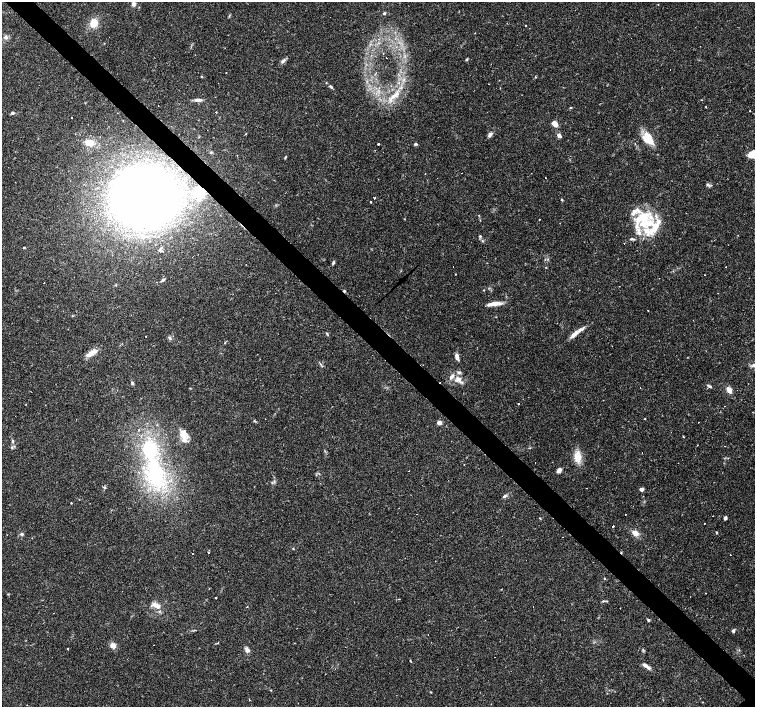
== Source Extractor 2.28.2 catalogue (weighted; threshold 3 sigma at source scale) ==
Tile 11 of 4 x 4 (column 3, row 3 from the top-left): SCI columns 3011-4515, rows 1563-2972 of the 6021 x 6009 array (HDU 1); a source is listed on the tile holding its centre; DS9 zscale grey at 2 x 2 block average (1 PNG px = mean of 2 x 2 image px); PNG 757 x 709 px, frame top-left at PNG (2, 2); no overlay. Shown black and unused: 4% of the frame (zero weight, under 2 of 3 exposures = <1% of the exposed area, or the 3 px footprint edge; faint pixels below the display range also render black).
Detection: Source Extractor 2.28.2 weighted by HDU 2 'WHT'; one run over the whole footprint, this tile lists its part. Background 0.0388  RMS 0.0031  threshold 0.0141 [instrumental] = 3 sigma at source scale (4.5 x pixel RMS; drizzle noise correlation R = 1.50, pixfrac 1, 0.0396/0.0396 arcsec/px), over >= 5 px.
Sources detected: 168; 30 cosmic-ray / hot-pixel residue — not listed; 21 inside a brighter listed object's ellipse — not listed separately; the other 117 listed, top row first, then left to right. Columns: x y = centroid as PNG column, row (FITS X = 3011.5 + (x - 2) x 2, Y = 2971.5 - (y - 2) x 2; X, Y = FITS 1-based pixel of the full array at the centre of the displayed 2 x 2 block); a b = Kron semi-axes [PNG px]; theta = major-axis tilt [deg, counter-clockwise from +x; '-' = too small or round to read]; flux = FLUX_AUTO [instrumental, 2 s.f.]
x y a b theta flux
134 4 6 5 - 2.3
384 13 3 3 - 0.92
94 23 10 7 57 9.1
526 25 2 2 - 0.33
6 37 6 5 - 2
631 38 2 2 - 0.34
379 39 2 2 - 0.57
466 59 4 3 - 0.8
283 61 7 4 42 2
226 72 2 2 - 0.36
202 76 3 2 - 0.53
326 83 3 2 - 0.4
331 87 4 3 - 0.94
392 97 12 4 45 5.1
197 100 7 5 -16 2.5
701 100 2 2 - 0.34
705 107 2 2 - 0.38
570 108 4 2 - 0.47
750 111 2 2 - 3.7
216 112 2 2 - 1.3
12 113 4 4 - 1.1
71 117 2 2 - 1.4
556 125 5 4 - 3.5
246 134 2 2 - 0.41
490 134 6 4 51 2.5
559 136 5 4 - 2.9
648 138 15 9 -55 14
89 143 11 7 -18 8.6
378 144 2 2 - 0.9
415 144 2 2 - 2.9
211 152 4 3 - 0.76
752 154 8 6 21 11
285 157 4 2 - 0.69
545 178 2 2 - 0.33
708 185 5 4 - 1.3
199 192 4 4 - 140
145 197 37 31 17 760
374 198 2 2 - 5
562 200 4 2 - 0.61
370 202 2 2 - 5.8
180 213 3 2 - 0.85
539 219 2 2 - 0.4
644 221 18 15 49 26
616 235 2 2 - 0.2
480 236 4 3 - 0.69
632 239 7 3 0 1.3
483 241 4 3 - 0.8
24 248 4 2 - 0.58
333 263 5 3 - 1
704 275 2 2 - 0.47
163 280 5 3 - 1.3
579 290 2 2 - 0.62
495 304 18 4 6 7
648 310 2 2 - 1
327 334 5 2 - 0.64
574 334 15 5 38 5.4
146 336 2 2 - 0.28
169 338 5 3 - 1.2
225 343 2 2 - 0.39
92 353 15 5 28 5.5
457 357 8 4 -73 3.2
754 365 8 4 29 2.2
458 379 9 6 -34 4.8
132 383 5 3 - 1.3
709 386 8 2 -28 1.1
729 390 6 4 -60 5.4
737 390 2 2 - 0.44
518 404 2 2 - 0.86
725 406 2 2 - 0.98
645 419 2 2 - 0.4
254 421 3 2 - 0.6
439 422 5 5 - 2.3
182 435 15 8 -49 7.1
13 441 4 3 - 1.1
12 447 4 3 - 0.85
124 449 2 2 - 0.24
642 452 2 2 - 2.9
578 457 11 6 -82 12
464 465 2 2 - 1.4
559 470 5 4 - 3.2
156 474 28 21 86 58
104 487 4 3 - 0.78
642 489 2 2 - 6.1
504 496 5 4 - 1.4
71 503 2 2 - 0.39
625 515 2 2 - 0.83
713 516 2 2 - 0.41
540 518 3 2 - 0.41
725 518 4 3 - 1.7
704 523 2 2 - 0.34
613 526 2 2 - 2
716 532 4 2 - 0.5
635 533 8 5 -28 5.1
22 534 4 3 - 1.4
293 549 3 2 - 0.44
192 553 2 2 - 0.56
208 553 2 2 - 0.43
605 578 2 2 - 0.53
706 593 2 2 - 0.3
8 594 3 2 - 0.5
216 598 2 2 - 1.4
603 601 4 3 - 0.76
154 604 8 6 -45 3.4
247 607 2 2 - 0.44
54 613 2 2 - 0.55
648 620 3 3 - 1.1
733 631 4 3 - 1.5
113 645 6 5 - 4.3
68 649 2 2 - 1.2
248 650 5 5 - 2.6
494 657 2 2 - 0.3
410 660 3 2 - 0.49
648 667 6 4 -38 2.5
271 690 2 2 - 0.39
431 692 3 2 - 0.41
249 700 2 2 - 0.64
27 705 2 2 - 0.24
Overlapping masked pixels (flux is a lower limit): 2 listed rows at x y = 199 192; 145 197
Isophote crosses this tile's border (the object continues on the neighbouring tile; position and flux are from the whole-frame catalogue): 2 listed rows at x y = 752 154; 754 365
Diffuse or blended objects may show on this block-average render without a row.